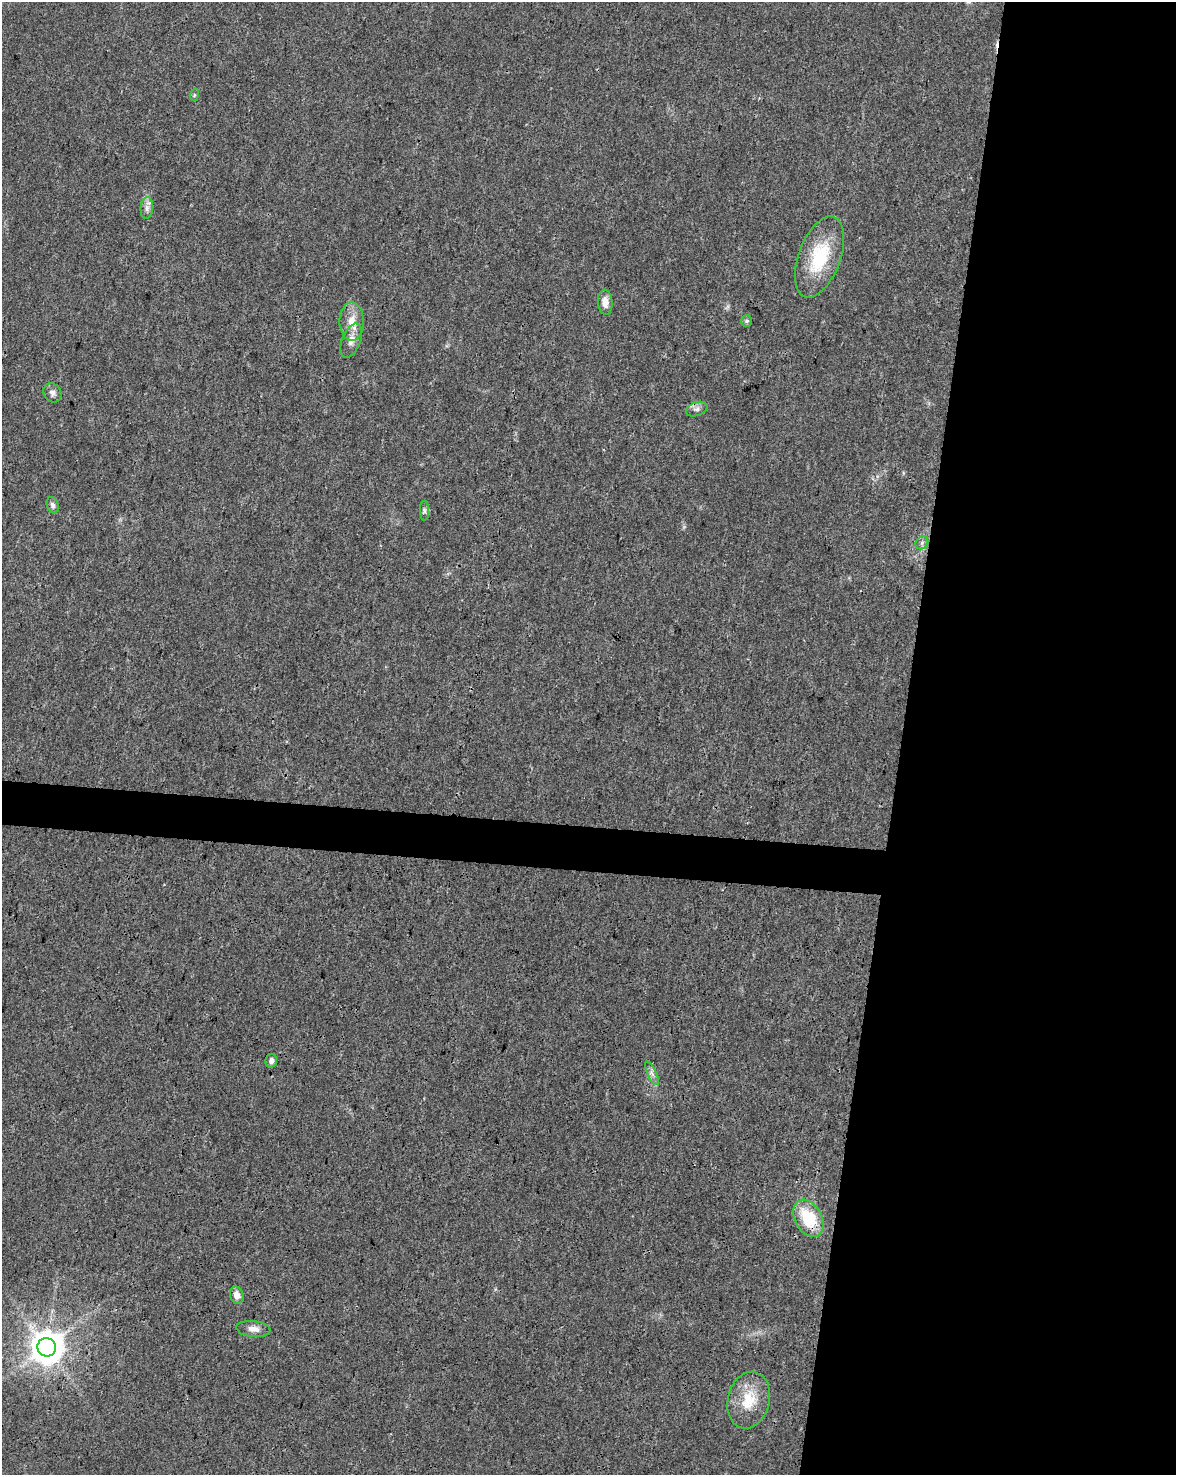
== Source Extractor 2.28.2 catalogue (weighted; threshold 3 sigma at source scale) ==
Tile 8 of 4 x 3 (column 4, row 2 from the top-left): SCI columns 3525-4698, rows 1700-3172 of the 4709 x 4928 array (HDU 1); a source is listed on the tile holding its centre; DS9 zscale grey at full resolution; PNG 1178 x 1477 px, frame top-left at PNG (2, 2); each listed source drawn as its Kron ellipse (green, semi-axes under 4 px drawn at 4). Shown black and unused: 26% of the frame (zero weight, under 3 of 4 exposures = <1% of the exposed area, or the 3 px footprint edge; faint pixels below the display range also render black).
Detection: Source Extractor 2.28.2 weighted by HDU 2 'WHT'; one run over the whole footprint, this tile lists its part. Background 0.0237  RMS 0.0033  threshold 0.0149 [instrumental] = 3 sigma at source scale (4.5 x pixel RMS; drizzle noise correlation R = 1.50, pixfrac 1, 0.0396/0.0396 arcsec/px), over >= 5 px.
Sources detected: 20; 1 cosmic-ray / hot-pixel residue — neither listed nor drawn; the other 19 listed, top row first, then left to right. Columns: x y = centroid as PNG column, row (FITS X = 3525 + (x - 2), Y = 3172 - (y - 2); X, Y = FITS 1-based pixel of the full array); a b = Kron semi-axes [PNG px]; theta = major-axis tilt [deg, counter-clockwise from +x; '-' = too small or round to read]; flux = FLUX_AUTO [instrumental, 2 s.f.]
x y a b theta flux
194 95 6 3 72 0.39
147 208 11 6 85 1.5
819 257 43 21 70 19
605 302 12 7 -85 2.7
747 321 6 5 - 0.56
352 322 19 12 -89 5.1
351 341 18 9 69 2.8
52 393 10 8 -58 1.4
697 409 11 6 20 1.3
53 505 8 5 -70 1
424 511 10 4 -90 0.79
922 543 7 5 46 0.88
271 1061 7 6 - 1.3
652 1073 13 4 -65 1.3
808 1218 20 13 -61 13
237 1295 9 6 -71 2.2
253 1329 17 8 -6 2.3
47 1347 9 9 - 690
749 1400 29 21 76 9.9